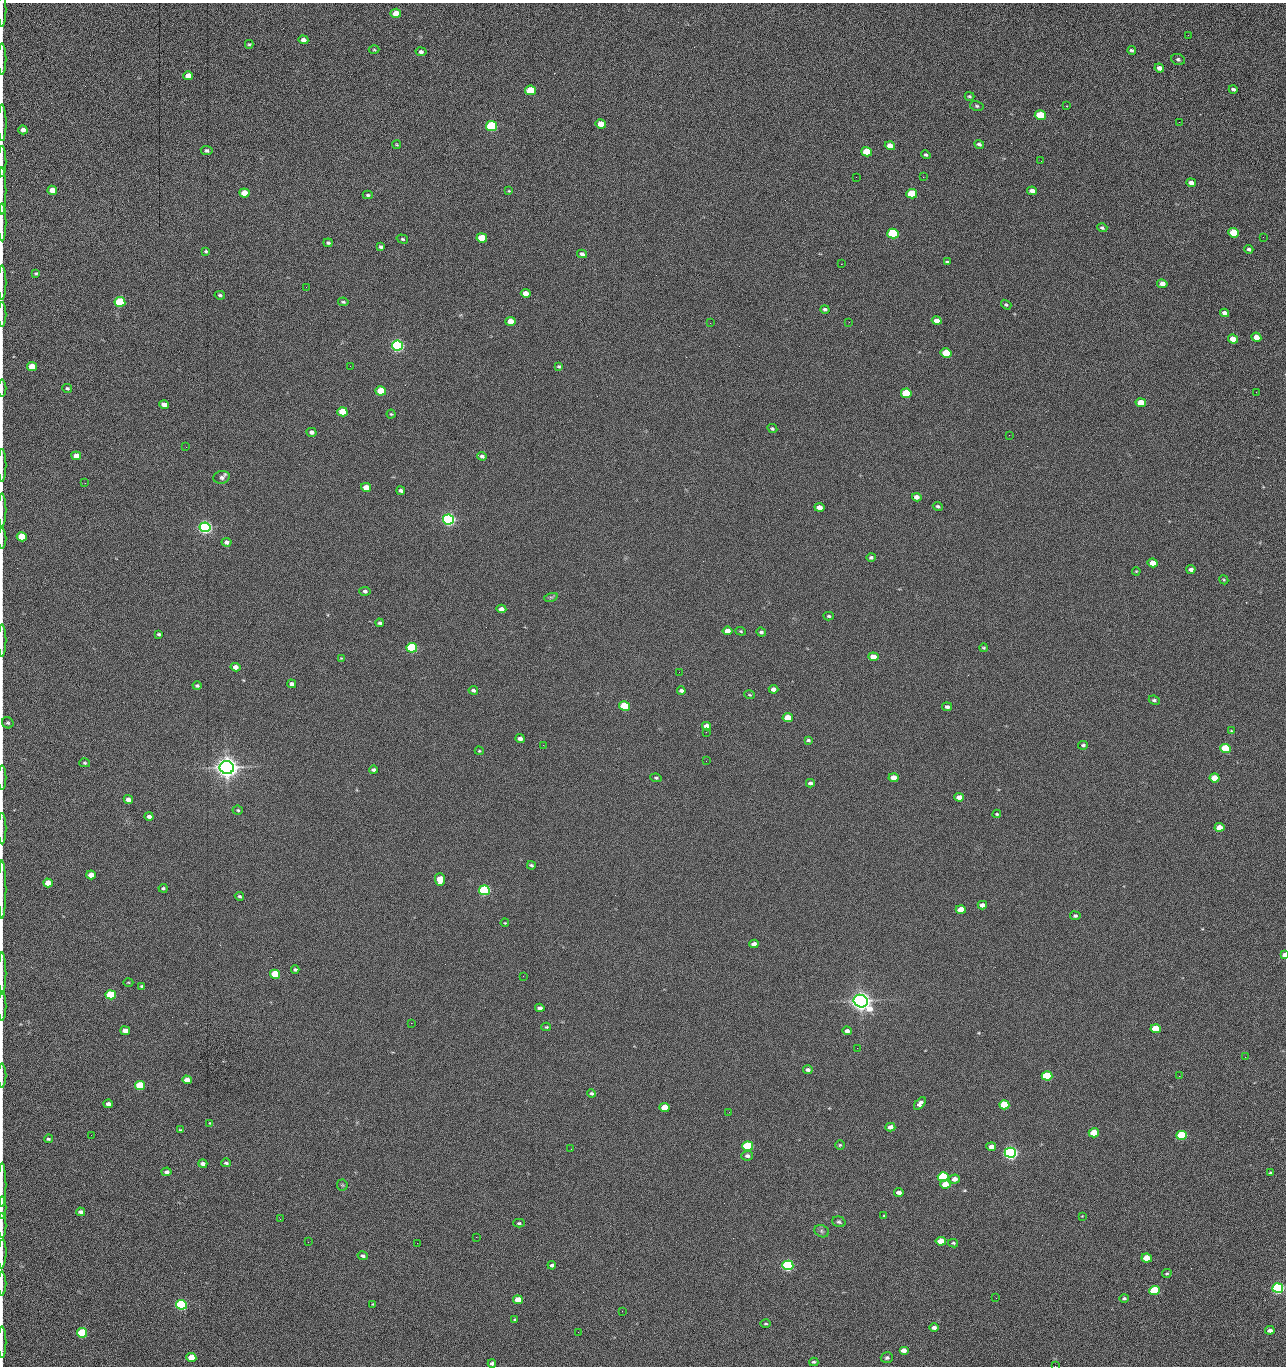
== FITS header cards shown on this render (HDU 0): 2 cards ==
NAXIS1  =                 1284 /fastest changing axis
NAXIS2  =                 1364 /next to fastest changing axis

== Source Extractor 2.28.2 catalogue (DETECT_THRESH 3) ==
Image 1284 x 1364 px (HDU 0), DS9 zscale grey, 1 PNG px = 1 image px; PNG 1288 x 1368 px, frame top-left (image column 1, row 1364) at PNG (2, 3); each listed source drawn as its Kron ellipse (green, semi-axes under 4 px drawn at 4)
Background 148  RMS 15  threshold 44.7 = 3 sigma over >= 5 px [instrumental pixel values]
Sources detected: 272; all 272 listed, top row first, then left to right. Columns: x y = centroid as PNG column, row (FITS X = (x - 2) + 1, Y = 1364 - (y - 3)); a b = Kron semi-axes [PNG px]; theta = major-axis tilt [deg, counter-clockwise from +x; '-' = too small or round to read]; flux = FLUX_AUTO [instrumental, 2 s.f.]
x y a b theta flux
2 10 17 2 90 1.8e+03
396 13 5 4 - 1.3e+04
1188 35 3 2 - 8.6e+02
303 40 5 4 - 5.2e+03
249 44 4 4 - 1.3e+03
374 50 5 3 - 1.0e+03
1132 50 4 3 - 1.7e+03
421 52 5 4 - 2.6e+03
2 59 16 2 90 2.7e+03
1178 59 7 5 -23 2.1e+03
1159 68 5 4 - 4.6e+03
188 76 5 4 - 1.4e+04
1233 89 4 3 - 2.2e+03
530 90 5 4 - 4.3e+04
969 96 5 3 - 1.3e+03
977 106 7 5 -15 1.8e+03
1067 106 2 2 - 5.4e+02
1040 115 5 4 - 6.2e+04
1179 122 3 2 - 7.9e+02
2 123 18 2 -90 2.9e+03
601 124 5 4 - 1.5e+04
492 126 5 5 - 1.6e+05
23 130 4 4 - 5.1e+03
979 144 5 3 - 2.0e+03
397 145 4 2 - 9.7e+02
890 146 5 4 - 1.2e+04
207 151 6 4 -7 2.4e+03
867 152 5 4 - 2.8e+04
926 155 5 4 - 1.5e+03
1041 161 2 2 - 1.1e+03
2 162 15 2 90 2.1e+03
856 177 2 2 - 1.4e+03
923 177 2 2 - 1.2e+04
1191 183 5 4 - 6.4e+03
52 190 5 4 - 1.0e+04
2 191 23 2 90 3.8e+03
509 191 4 3 - 9.0e+02
1032 191 5 4 - 5.7e+03
244 193 5 4 - 2.0e+04
912 194 5 4 - 5.3e+04
368 195 5 4 - 1.5e+03
2 222 19 2 90 3.8e+03
1102 228 5 4 - 1.8e+03
893 233 5 5 - 1.0e+05
1234 233 5 4 - 4.3e+04
1263 237 2 2 - 4.8e+02
482 238 5 4 - 4.1e+04
402 239 6 4 -17 1.5e+03
328 243 4 3 - 1.5e+03
381 247 4 3 - 1.7e+03
1249 249 4 3 - 1.9e+03
206 251 3 3 - 1.3e+03
582 254 5 4 - 2.7e+03
947 262 4 3 - 1.5e+03
841 264 2 2 - 1.8e+04
36 273 4 3 - 1.2e+03
2 282 17 2 90 3.2e+03
1162 284 5 4 - 7.8e+03
306 287 2 2 - 4.7e+02
526 293 5 4 - 9.4e+03
220 295 5 4 - 1.8e+03
120 302 5 5 - 1.0e+05
343 302 5 3 - 1.5e+03
1006 305 6 4 -36 1.4e+03
825 309 4 3 - 2.1e+03
1225 313 4 4 - 3.9e+03
2 314 12 2 90 2.4e+03
510 321 5 4 - 1.6e+04
937 321 5 4 - 7.5e+03
849 322 2 2 - 4.2e+02
710 323 2 2 - 2.4e+03
1256 337 5 4 - 1.1e+04
1233 339 5 4 - 1.6e+04
397 345 5 5 - 3.0e+05
946 353 5 4 - 5.9e+04
32 366 5 4 - 2.6e+04
350 366 3 2 - 1.6e+03
559 366 4 3 - 1.4e+03
2 388 8 2 90 1.5e+03
67 388 5 4 - 1.7e+03
381 391 5 4 - 3.7e+04
1256 392 2 2 - 6.7e+02
906 393 5 4 - 6.1e+04
1141 403 5 4 - 1.9e+04
164 405 5 4 - 8.6e+03
342 412 5 4 - 3.0e+04
391 414 4 4 - 1.2e+03
772 428 5 4 - 1.6e+03
311 432 5 4 - 3.8e+03
1009 435 2 2 - 2.1e+03
186 447 2 2 - 2.0e+03
76 456 5 4 - 1.2e+04
482 456 4 4 - 2.6e+03
2 465 16 2 90 2.8e+03
222 477 8 6 16 2.9e+03
85 483 2 2 - 6.8e+02
366 487 5 4 - 1.0e+04
401 491 4 3 - 2.4e+03
917 497 5 4 - 5.8e+03
938 506 5 4 - 1.8e+03
819 507 5 4 - 8.8e+03
2 510 17 2 90 2.6e+03
448 519 5 5 - 5.1e+05
205 527 5 5 - 5.4e+05
22 537 5 4 - 4.3e+04
2 539 10 2 90 1.7e+03
227 542 5 4 - 4.0e+03
871 557 5 4 - 1.9e+03
1153 563 5 4 - 1.4e+04
1191 569 4 4 - 4.1e+03
1136 571 4 3 - 8.2e+02
1224 580 5 3 - 1.0e+03
365 591 5 4 - 2.4e+03
551 597 7 4 17 1.8e+03
501 609 5 4 - 4.7e+03
829 616 5 4 - 1.5e+03
380 623 4 3 - 2.2e+03
727 631 5 4 - 1.0e+04
741 631 5 4 - 1.1e+03
761 632 5 4 - 2.1e+03
159 634 3 3 - 1.7e+03
2 640 16 2 90 2.8e+03
412 648 5 4 - 1.6e+05
984 648 4 3 - 1.1e+03
873 657 5 4 - 1.4e+04
341 658 4 3 - 7.2e+02
235 667 5 4 - 7.4e+03
679 672 2 2 - 1.0e+03
292 684 4 4 - 4.2e+03
197 686 4 3 - 1.9e+03
773 689 5 4 - 6.1e+03
473 690 5 4 - 2.4e+03
681 691 4 3 - 2.5e+03
749 695 5 3 - 1.1e+03
1154 700 5 4 - 1.9e+03
625 706 5 4 - 6.6e+04
947 707 5 4 - 2.7e+03
788 718 5 4 - 2.8e+04
8 723 6 5 - 1.4e+03
707 726 5 4 - 7.5e+03
1231 731 4 4 - 7.9e+02
706 732 2 2 - 4.9e+02
520 738 4 3 - 4.4e+03
808 740 4 3 - 1.7e+03
543 745 2 2 - 2.1e+03
1083 745 5 4 - 2.0e+03
1225 749 5 4 - 7.9e+04
479 751 4 3 - 1.1e+03
706 761 2 2 - 1.5e+03
85 763 5 4 - 1.5e+03
227 767 7 6 - 1.5e+06
373 770 4 3 - 2.5e+03
2 778 12 2 90 2.1e+03
656 778 6 4 -9 1.5e+03
893 778 5 4 - 1.1e+04
1215 778 5 4 - 2.5e+04
810 783 4 4 - 3.2e+03
959 797 5 4 - 8.2e+03
128 799 5 4 - 7.0e+03
238 810 5 4 - 1.4e+03
997 814 4 3 - 1.1e+03
149 816 4 4 - 3.8e+03
1219 827 5 4 - 1.5e+04
2 829 16 2 90 2.6e+03
531 865 4 3 - 1.8e+03
91 875 5 4 - 1.3e+04
440 879 6 5 - 2.8e+04
48 883 5 4 - 1.6e+04
163 888 4 4 - 1.7e+03
2 890 29 2 90 4.9e+03
484 890 5 5 - 2.4e+05
239 896 5 4 - 1.6e+03
982 905 4 4 - 5.8e+03
961 909 5 4 - 1.9e+04
1075 916 5 4 - 2.1e+03
505 923 4 3 - 8.0e+02
754 944 5 4 - 6.4e+03
1284 955 4 3 - 5.3e+03
295 969 4 3 - 1.8e+03
2 974 21 2 90 4.0e+03
275 974 5 4 - 6.2e+04
523 976 2 2 - 1.3e+03
128 982 5 3 - 8.9e+02
142 986 3 3 - 1.2e+03
111 995 5 4 - 7.7e+04
861 1001 7 6 - 1.2e+06
2 1006 15 2 90 2.5e+03
540 1008 4 4 - 4.3e+03
411 1023 2 2 - 3.5e+03
546 1027 5 4 - 1.1e+03
1156 1029 5 4 - 5.0e+04
125 1031 5 4 - 1.1e+04
847 1031 4 4 - 3.7e+03
857 1048 2 2 - 9.2e+02
1245 1057 2 2 - 1.2e+03
808 1070 5 3 - 3.3e+03
2 1075 12 2 90 2.0e+03
1047 1076 5 4 - 9.0e+04
1179 1076 2 2 - 1.7e+03
187 1080 5 4 - 1.2e+04
140 1085 5 4 - 6.6e+04
592 1093 4 3 - 1.9e+03
108 1104 4 4 - 5.5e+03
920 1104 7 4 51 4.8e+03
1004 1105 5 4 - 7.4e+04
665 1107 5 4 - 2.1e+04
729 1112 2 2 - 6.8e+02
210 1123 3 3 - 9.1e+02
890 1127 5 4 - 7.2e+03
180 1130 3 3 - 9.1e+02
1094 1133 5 4 - 3.3e+04
91 1135 2 2 - 1.5e+03
1182 1135 5 4 - 1.0e+05
48 1139 4 3 - 1.3e+03
840 1145 5 5 - 1.4e+03
748 1146 5 4 - 1.5e+05
991 1147 5 4 - 7.7e+03
571 1149 2 2 - 6.2e+02
1010 1153 5 5 - 6.3e+05
747 1156 6 5 - 3.1e+03
226 1163 5 4 - 2.3e+03
203 1164 4 4 - 4.5e+03
166 1172 5 4 - 3.7e+03
1271 1173 4 3 - 1.9e+03
943 1177 5 4 - 1.5e+05
954 1179 5 4 - 6.9e+03
945 1184 5 4 - 1.7e+04
2 1185 22 2 90 3.8e+03
342 1185 5 5 - 1.5e+03
899 1192 4 4 - 4.6e+03
2 1208 11 2 90 2.0e+03
81 1212 4 4 - 4.3e+03
884 1216 3 3 - 1.5e+03
1082 1216 4 3 - 6.4e+02
280 1219 3 2 - 1.6e+03
839 1222 7 5 -18 2.2e+03
519 1223 6 4 1 1.6e+03
2 1226 12 2 90 2.4e+03
822 1231 7 6 - 2.4e+03
476 1237 2 2 - 5.6e+03
941 1241 5 4 - 2.0e+04
308 1242 2 2 - 1.2e+03
417 1243 2 2 - 3.5e+03
953 1243 5 3 - 1.4e+03
2 1254 14 2 87 3.1e+03
363 1256 5 4 - 2.8e+03
1147 1258 5 4 - 2.7e+04
552 1265 4 3 - 3.1e+03
788 1265 5 4 - 3.1e+05
1167 1273 5 3 - 1.3e+03
2 1284 12 2 90 1.6e+03
1278 1288 5 4 - 3.7e+05
1154 1290 5 4 - 8.0e+04
996 1298 2 2 - 1.9e+03
1124 1298 4 4 - 1.9e+03
518 1300 5 4 - 1.8e+04
373 1304 3 3 - 8.4e+02
181 1305 5 5 - 2.4e+05
622 1311 2 2 - 5.7e+02
515 1320 3 3 - 1.4e+03
766 1324 5 2 - 1.1e+03
934 1327 5 3 - 4.0e+03
1270 1330 4 4 - 5.2e+03
578 1332 2 2 - 2.4e+03
82 1333 5 4 - 9.3e+04
2 1342 16 2 90 3.0e+03
904 1350 5 4 - 6.9e+03
191 1358 5 4 - 3.1e+04
887 1358 6 5 - 2.3e+03
814 1362 4 3 - 1.6e+03
492 1363 4 3 - 2.8e+03
1055 1366 2 2 - 1.3e+03
At the frame edge (FLAGS 8, measured only in part): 28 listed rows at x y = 2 10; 2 59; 2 123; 2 162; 2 191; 2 222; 2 282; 2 314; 2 388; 2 465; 2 510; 2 539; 2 640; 8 723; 2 778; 2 829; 2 890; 1284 955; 2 974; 2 1006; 2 1075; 2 1185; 2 1208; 2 1226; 2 1254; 2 1284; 2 1342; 1055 1366

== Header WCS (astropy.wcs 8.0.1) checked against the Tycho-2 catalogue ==
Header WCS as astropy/WCSLIB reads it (CRVAL/CRPIX/CD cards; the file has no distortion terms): RA---TAN/DEC--TAN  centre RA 15:41:40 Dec +51:59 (235.42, +51.98 deg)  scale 1.26 arcsec/px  FOV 26.9' x 28.5'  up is +92 deg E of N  parity flipped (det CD > 0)
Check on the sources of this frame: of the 60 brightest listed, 10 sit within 2.0 arcsec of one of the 11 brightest Tycho-2 stars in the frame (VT <= 12.29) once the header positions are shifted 0.70 arcsec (0.11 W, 0.69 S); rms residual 1.07 arcsec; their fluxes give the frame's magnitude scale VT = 25.21 - 2.5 log10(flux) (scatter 0.24 mag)
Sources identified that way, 10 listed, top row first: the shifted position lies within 2.0 arcsec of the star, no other Tycho-2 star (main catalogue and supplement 1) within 4.0 arcsec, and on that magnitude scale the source's flux lands within +1.5 / -3 mag of the star's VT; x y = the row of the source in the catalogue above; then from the Tycho-2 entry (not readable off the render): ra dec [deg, ICRS J2000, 3 dp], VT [Tycho-2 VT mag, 2 dp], TYC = Tycho-2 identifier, HIP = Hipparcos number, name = IAU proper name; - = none
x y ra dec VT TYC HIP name
397 345 235.614 +52.064 11.61 3489-1132-1 - -
448 519 235.514 +52.049 11.19 3489-1407-1 - -
205 527 235.515 +52.133 11.12 3489-1380-1 - -
227 767 235.378 +52.130 9.31 3489-1322-1 76850 -
484 890 235.303 +52.042 11.52 3489-958-1 - -
861 1001 235.232 +51.912 9.59 3489-824-1 - -
1010 1153 235.143 +51.862 10.97 3489-1016-1 - -
943 1177 235.131 +51.886 12.29 3489-908-1 - -
788 1265 235.084 +51.941 11.45 3489-1346-1 - -
181 1305 235.075 +52.152 11.74 3489-912-1 - -